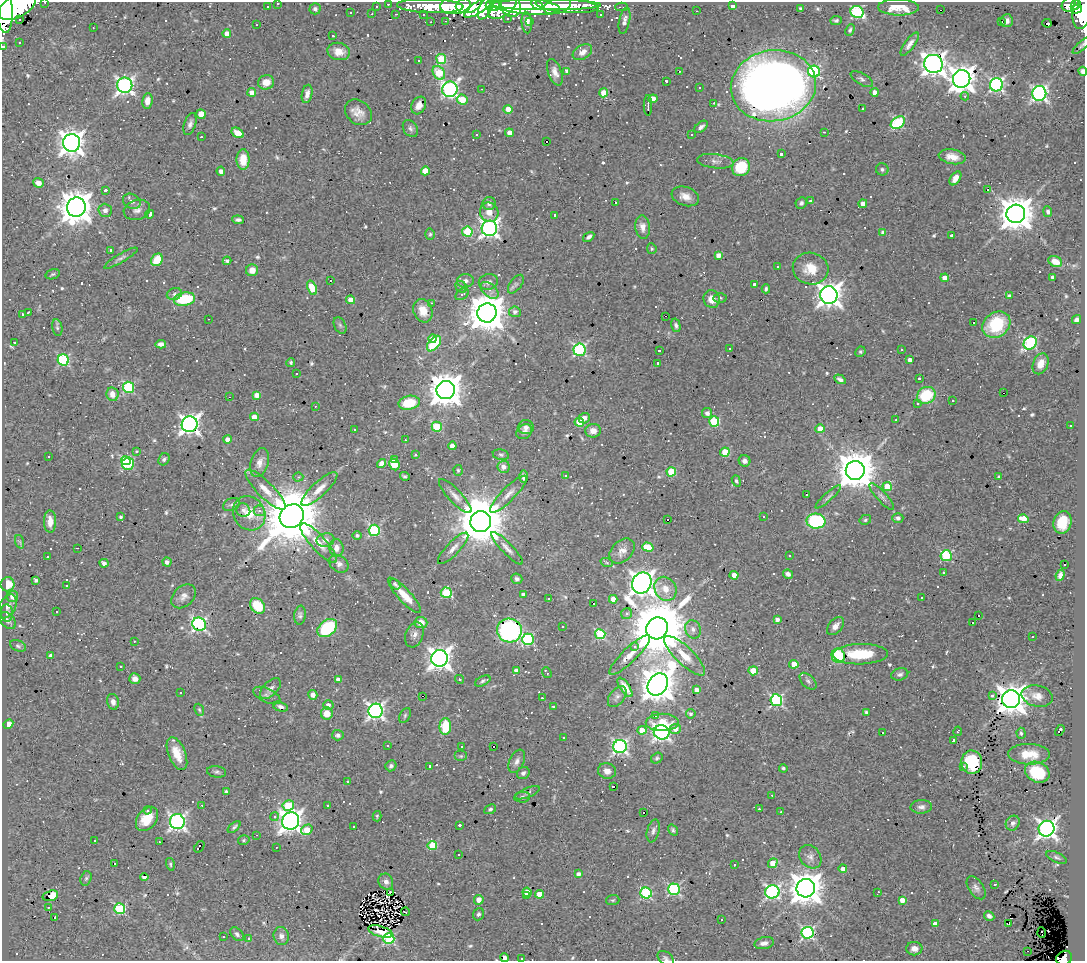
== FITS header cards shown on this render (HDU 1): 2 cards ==
NAXIS1  =                 1083
NAXIS2  =                  959

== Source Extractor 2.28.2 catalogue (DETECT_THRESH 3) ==
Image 1083 x 959 px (HDU 1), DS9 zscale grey, 1 PNG px = 1 image px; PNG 1087 x 963 px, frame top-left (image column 1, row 959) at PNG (2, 2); each listed source drawn as its Kron ellipse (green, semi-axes under 4 px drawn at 4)
Background 1.12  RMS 0.044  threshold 0.132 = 3 sigma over >= 5 px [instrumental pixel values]
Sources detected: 754; of the 754, the 500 brightest by FLUX_AUTO listed and drawn (254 fainter detections omitted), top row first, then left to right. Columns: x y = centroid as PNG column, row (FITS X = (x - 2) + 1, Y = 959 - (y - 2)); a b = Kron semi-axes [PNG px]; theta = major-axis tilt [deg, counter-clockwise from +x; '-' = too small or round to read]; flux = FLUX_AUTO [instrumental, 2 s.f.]
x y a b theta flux
45 2 3 2 - 12
278 3 3 3 - 16
388 4 3 2 - 15
455 5 15 8 8 2600
469 5 13 7 13 2000
493 5 7 6 - 880
537 5 6 3 -29 870
546 5 55 5 0 2000
567 5 32 7 -4 1100
1070 5 9 7 18 450
1076 5 5 4 - 350
17 6 20 11 30 6300
376 6 3 3 - 7.1
430 6 33 7 -2 1100
525 6 35 8 -6 3900
557 6 14 7 16 980
733 6 4 4 - 27
267 7 3 3 - 6.9
479 7 18 5 34 1300
502 7 16 9 34 2000
511 7 11 9 -51 2000
622 7 6 2 0 16
898 7 20 8 -1 69
486 8 13 6 62 1200
800 8 3 3 - 5.8
315 9 5 5 - 9.8
1077 9 5 4 - 360
4 10 23 8 -87 5700
941 10 3 2 - 16
697 11 3 2 - 10
857 12 6 6 - 350
1082 12 17 9 83 1600
351 13 3 2 - 5.4
372 14 3 2 - 6.6
396 14 3 2 - 5.7
423 14 3 2 - 7.3
601 15 3 3 - 8.8
508 18 3 3 - 8.5
19 19 3 2 - 5.7
836 20 6 4 8 5.8
446 21 3 3 - 8.5
530 21 3 3 - 9
625 21 13 5 78 16
1007 21 6 6 - 12
431 22 3 2 - 8.2
1001 22 3 3 - 15
527 23 11 5 -85 16
1047 23 4 3 - 130
256 25 3 2 - 9.9
93 28 3 2 - 5.5
850 30 6 4 63 5.9
227 34 4 4 - 26
333 36 3 3 - 9
19 43 3 3 - 6.7
910 44 14 5 54 16
1082 45 12 4 42 5.8
3 46 3 3 - 20
339 51 11 8 -14 35
582 52 10 7 32 19
441 59 5 5 - 150
419 61 3 2 - 6.7
933 64 9 9 - 2700
567 71 4 4 - 9.1
679 71 3 2 - 5.4
814 71 6 5 - 350
1083 71 4 4 - 13
555 72 14 6 -70 20
439 73 7 5 -56 140
862 79 12 5 -30 10
962 79 9 8 - 3200
666 81 3 3 - 6.8
266 82 8 7 - 29
125 85 8 7 - 1200
996 85 6 6 - 660
773 86 43 35 9 3300
699 88 3 3 - 8.3
450 89 8 7 - 790
482 89 3 2 - 4.6
252 92 4 4 - 23
875 92 4 4 - 25
604 93 4 4 - 69
1039 93 7 7 - 840
307 94 9 5 78 17
965 96 4 4 - 6.4
653 99 4 4 - 26
462 100 5 5 - 71
147 101 7 5 82 24
714 103 3 2 - 7.1
419 105 9 7 60 21
648 105 10 2 90 12
863 108 3 3 - 7.4
508 109 4 4 - 41
358 112 15 11 -41 31
201 114 5 4 - 31
898 123 8 5 32 270
190 124 11 6 72 12
701 127 8 4 39 11
410 128 9 6 -56 10
824 132 3 2 - 5.9
238 133 7 4 -32 40
509 133 4 4 - 25
476 134 3 2 - 5.2
691 135 3 2 - 9
201 137 3 2 - 6.1
546 141 3 3 - 30
72 143 9 8 - 2900
781 154 3 3 - 12
952 157 13 7 -10 31
243 160 10 6 90 37
715 161 18 7 -7 17
741 167 9 8 - 110
882 169 6 6 - 6.9
221 171 4 4 - 15
425 171 4 4 - 49
955 178 8 4 55 21
38 183 5 4 - 23
105 190 4 3 - 38
988 190 3 3 - 80
685 196 14 9 -18 27
132 201 9 7 -32 13
810 201 3 3 - 6.9
615 202 3 3 - 660
489 203 6 6 - 11
801 203 6 5 - 7.6
863 204 4 4 - 23
76 207 10 9 - 5800
105 210 6 6 - 13
137 210 13 10 16 19
489 212 10 9 - 28
1048 212 5 4 - 7.9
150 214 4 3 - 9.9
1016 214 9 9 - 6600
555 215 4 3 - 13
238 220 6 4 -5 8.3
643 227 11 7 -83 22
489 228 8 7 - 1200
467 232 5 5 - 190
883 232 4 3 - 11
430 234 5 4 - 4.8
951 235 3 3 - 6.9
589 237 6 4 35 9.7
652 249 5 5 - 4.7
110 250 3 2 - 11
718 255 4 4 - 20
121 258 19 4 30 10
157 260 6 5 - 70
227 261 4 3 - 8.8
1055 261 7 5 -27 33
777 267 3 2 - 6.1
811 269 18 15 -14 64
252 270 6 6 - 31
53 274 7 5 17 5.1
1052 277 4 3 - 8.4
945 278 4 4 - 34
330 281 3 3 - 120
465 281 8 7 - 12
488 282 10 8 11 14
516 284 11 5 54 9.2
754 284 3 3 - 11
461 287 6 5 - 5.7
312 288 7 4 -69 76
766 289 4 3 - 6
490 290 10 6 -41 15
174 294 8 6 18 7.9
462 294 7 5 34 7.7
829 295 9 8 - 2900
1010 296 4 3 - 12
720 298 6 4 -2 5.4
184 299 11 6 10 140
712 299 9 8 - 31
351 300 4 4 - 40
432 303 3 2 - 34
423 311 12 9 -69 45
28 312 3 3 - 7.8
515 312 6 5 - 11
487 313 9 9 - 9000
23 314 3 3 - 4.7
665 316 3 2 - 14
208 319 3 2 - 16
1077 320 5 4 - 11
974 323 3 3 - 24
340 325 9 5 -63 7.3
676 325 7 4 -75 8.1
996 325 15 12 37 150
57 328 8 5 -80 6.8
433 339 4 4 - 20
14 342 3 3 - 48
1030 343 7 6 - 390
161 344 5 4 - 14
434 344 9 5 50 130
730 349 3 3 - 17
901 349 3 3 - 14
579 350 6 6 - 400
659 350 3 3 - 5.9
860 352 5 5 - 5.3
63 360 5 5 - 320
910 360 4 4 - 14
291 362 4 4 - 4.8
658 363 4 3 - 19
1041 364 11 7 67 31
296 374 3 3 - 37
840 379 6 4 -31 9.9
919 379 3 3 - 15
128 387 5 5 - 270
446 390 9 9 - 6200
1003 393 3 2 - 25
112 394 7 6 - 25
257 395 4 4 - 22
926 395 9 8 - 130
229 397 3 2 - 7.5
952 401 3 3 - 5.5
409 403 10 7 10 96
917 404 3 3 - 12
315 406 3 2 - 4.5
707 413 5 5 - 8.5
254 417 4 4 - 26
584 418 5 5 - 18
896 420 3 2 - 7.1
714 421 5 5 - 200
579 422 4 4 - 70
190 424 8 7 - 1600
1070 426 3 3 - 59
437 427 5 5 - 150
526 427 8 7 - 11
354 429 3 3 - 37
820 429 4 4 - 50
593 431 8 6 9 20
524 432 8 6 38 13
227 439 4 4 - 21
405 440 3 2 - 8.5
452 446 4 4 - 26
136 451 3 3 - 25
725 452 5 4 - 110
415 455 3 3 - 8.2
501 455 8 5 -12 6.4
49 456 3 3 - 6.6
164 459 6 5 - 7.5
394 460 3 3 - 48
126 461 5 4 - 180
745 461 6 5 - 12
260 463 15 9 72 23
128 464 6 6 - 210
382 464 5 4 - 31
394 465 6 5 - 97
504 467 6 6 - 16
458 470 5 4 - 4.5
855 470 9 9 - 8800
671 472 4 4 - 120
565 475 3 3 - 17
405 476 5 3 - 4.6
298 477 5 4 - 5.1
524 477 6 3 -89 9
999 477 3 3 - 4.8
736 481 6 4 -69 6.1
887 486 4 4 - 66
319 489 23 7 43 33
265 490 27 8 -45 45
508 494 25 6 45 25
806 494 3 3 - 92
455 496 22 6 -47 22
882 496 17 5 -48 12
828 497 16 4 42 9.4
232 505 9 6 24 8.3
243 510 7 6 - 9
259 511 5 5 - 10
249 513 18 15 -56 64
292 516 13 11 43 27000
764 516 3 2 - 17
121 517 4 3 - 6.4
898 518 5 5 - 10
1023 519 5 4 - 51
668 520 3 3 - 120
865 520 6 5 - 5
50 521 11 6 -89 32
816 521 9 7 -2 280
481 522 10 10 - 17000
1062 522 11 9 74 68
374 530 5 5 - 350
357 536 4 4 - 7.4
325 540 9 6 12 13
20 542 7 4 -71 5.2
319 543 25 7 -47 40
648 547 6 4 -17 79
77 548 3 2 - 5.7
336 548 9 7 -85 17
453 548 21 6 46 21
507 548 22 5 -46 18
622 551 14 10 44 24
789 556 3 3 - 7
946 556 5 5 - 230
48 557 3 3 - 10
167 562 4 4 - 12
104 563 4 3 - 12
607 563 6 4 -20 4.6
339 564 10 8 -35 16
1064 565 3 3 - 24
943 572 3 3 - 14
788 574 5 4 - 13
734 575 4 4 - 29
1060 575 5 4 - 14
517 579 5 5 - 8.8
36 580 4 3 - 7.1
642 583 11 9 59 3000
7 584 7 7 - 51
395 584 6 4 -51 5.4
67 585 3 3 - 8.4
665 589 12 10 -57 38
446 593 5 5 - 170
523 594 4 3 - 7.9
404 595 23 6 -48 47
184 596 14 10 43 20
13 597 5 5 - 24
549 598 3 3 - 5.4
922 598 3 3 - 23
613 599 4 4 - 32
593 603 3 3 - 60
8 606 13 8 62 16
257 606 8 6 -48 100
56 612 3 3 - 68
7 613 8 6 -85 8.4
627 614 5 5 - 8.9
300 615 9 5 82 8.4
978 615 3 2 - 18
777 619 4 3 - 13
8 620 10 6 -49 11
421 622 6 5 - 31
973 623 3 3 - 230
199 624 7 6 - 640
835 626 10 6 49 17
562 627 3 3 - 6.7
327 628 11 7 40 220
657 628 11 10 - 27000
693 629 9 7 -66 14
509 630 12 12 - 480
600 634 5 5 - 220
414 635 13 8 70 16
1032 637 3 2 - 5.8
528 639 6 6 - 330
134 641 3 2 - 5.4
18 646 8 5 -24 6.2
635 646 4 4 - 6.7
860 654 27 10 1 120
630 655 27 7 44 37
51 656 4 4 - 15
685 656 27 9 -44 50
838 656 7 6 - 140
440 658 8 8 - 2300
794 664 4 4 - 56
121 666 3 2 - 6
517 671 4 4 - 25
753 671 5 4 - 69
547 672 6 2 -50 5.8
900 674 8 6 16 9.1
135 679 5 5 - 16
338 679 4 4 - 13
459 679 4 4 - 6.4
483 681 8 4 27 6.7
808 681 10 6 -44 5.5
658 684 12 9 54 7000
625 687 11 4 -55 26
270 688 13 7 45 16
697 690 4 4 - 16
181 693 3 3 - 26
267 695 15 7 -25 16
313 695 5 4 - 14
422 696 3 2 - 230
992 696 4 3 - 18
1037 696 16 10 -14 27
617 697 12 7 51 13
542 698 3 3 - 10
1011 699 9 9 - 4600
776 700 6 6 - 460
113 702 8 6 -77 14
328 705 5 5 - 16
280 707 7 5 -17 11
553 707 3 3 - 5.7
199 710 6 4 -67 4.9
376 711 7 7 - 990
866 712 3 3 - 5.1
327 714 6 6 - 42
691 714 5 4 - 7.5
405 715 8 5 64 5
655 715 3 3 - 350
662 722 16 8 1 55
8 724 5 4 - 15
445 726 8 6 90 110
675 729 5 5 - 20
642 730 4 4 - 40
958 731 5 2 - 6.2
1060 731 6 3 58 33
662 732 8 7 - 1000
883 733 3 3 - 37
1021 733 5 4 - 5.2
338 735 6 5 - 9.8
564 737 3 3 - 7.3
954 740 4 3 - 32
387 745 3 3 - 7.2
462 746 3 3 - 75
493 746 3 3 - 44
620 746 7 6 - 720
177 754 17 8 -67 51
1029 754 21 10 -1 59
461 756 6 5 - 4.8
657 758 6 5 - 5.6
517 761 12 7 64 14
972 762 12 10 -87 160
391 766 6 5 - 8.4
430 766 3 3 - 18
963 766 3 2 - 4.7
783 768 4 4 - 5.3
607 771 9 7 -15 21
217 772 9 5 -8 8.2
1037 772 13 10 -25 120
523 773 7 5 38 9.6
348 781 3 2 - 44
614 787 3 3 - 96
226 792 3 3 - 7.8
527 793 13 5 22 8.3
772 795 3 2 - 14
522 797 8 5 8 7.7
202 805 3 2 - 4.7
288 805 6 5 - 120
328 806 3 2 - 8
921 807 11 7 2 13
490 809 6 4 28 5.6
759 809 3 3 - 20
148 810 4 3 - 4.8
781 812 3 3 - 9.4
644 813 3 3 - 97
377 816 5 4 - 4.7
274 817 4 4 - 6.2
147 819 13 9 52 60
291 821 9 8 - 2200
177 822 7 7 - 990
1013 823 8 6 54 9.6
459 825 3 3 - 8.2
354 826 3 2 - 4.5
234 827 7 4 41 7.9
1047 829 8 8 - 1500
307 830 6 5 - 53
673 830 6 4 -55 6.1
653 831 12 6 75 12
256 835 3 2 - 91
94 840 3 3 - 18
244 840 6 4 15 4.9
159 842 3 2 - 5.4
432 845 5 4 - 120
199 847 6 3 54 150
276 847 3 2 - 5.2
458 854 3 3 - 8.5
810 857 13 10 -50 19
1056 857 11 5 -25 7.5
773 863 5 4 - 56
114 864 3 3 - 620
170 864 6 4 -75 5
734 865 3 3 - 5.9
843 869 4 4 - 21
578 874 4 3 - 11
144 877 4 3 - 7.3
86 878 7 5 72 6.4
386 882 8 7 - 14
995 884 3 2 - 5
806 888 9 9 - 5900
976 888 13 7 -56 14
674 889 6 5 - 380
390 892 3 2 - 6.9
527 892 5 4 - 52
772 892 7 6 - 610
878 892 4 2 - 5.4
646 893 5 5 - 340
540 894 4 4 - 40
50 896 8 5 16 14
526 896 3 3 - 48
479 900 5 4 - 20
613 900 6 5 - 4.6
902 900 4 4 - 28
49 907 3 2 - 4.5
120 909 5 5 - 240
405 912 4 2 - 4.8
478 914 6 5 - 7.4
989 916 5 4 - 11
55 917 3 3 - 140
721 919 3 2 - 6.4
1009 923 3 3 - 7.7
935 924 4 4 - 22
381 932 13 5 -16 7
1042 932 5 3 - 9.9
808 933 6 6 - 510
237 934 8 5 -49 7.7
281 936 9 7 -76 14
223 937 3 2 - 8.1
249 939 3 3 - 11
389 939 5 5 - 300
764 943 10 6 11 15
914 949 8 6 -3 18
1027 951 3 2 - 8.5
504 958 4 3 - 15
522 958 3 3 - 8.1
666 958 9 6 -40 8
1064 958 8 6 28 230
At the frame edge (FLAGS 8, measured only in part): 12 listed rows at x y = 45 2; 278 3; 17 6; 4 10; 1082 12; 1082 45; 3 46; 1083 71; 504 958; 522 958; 666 958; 1064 958
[254 fainter detections neither listed nor drawn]